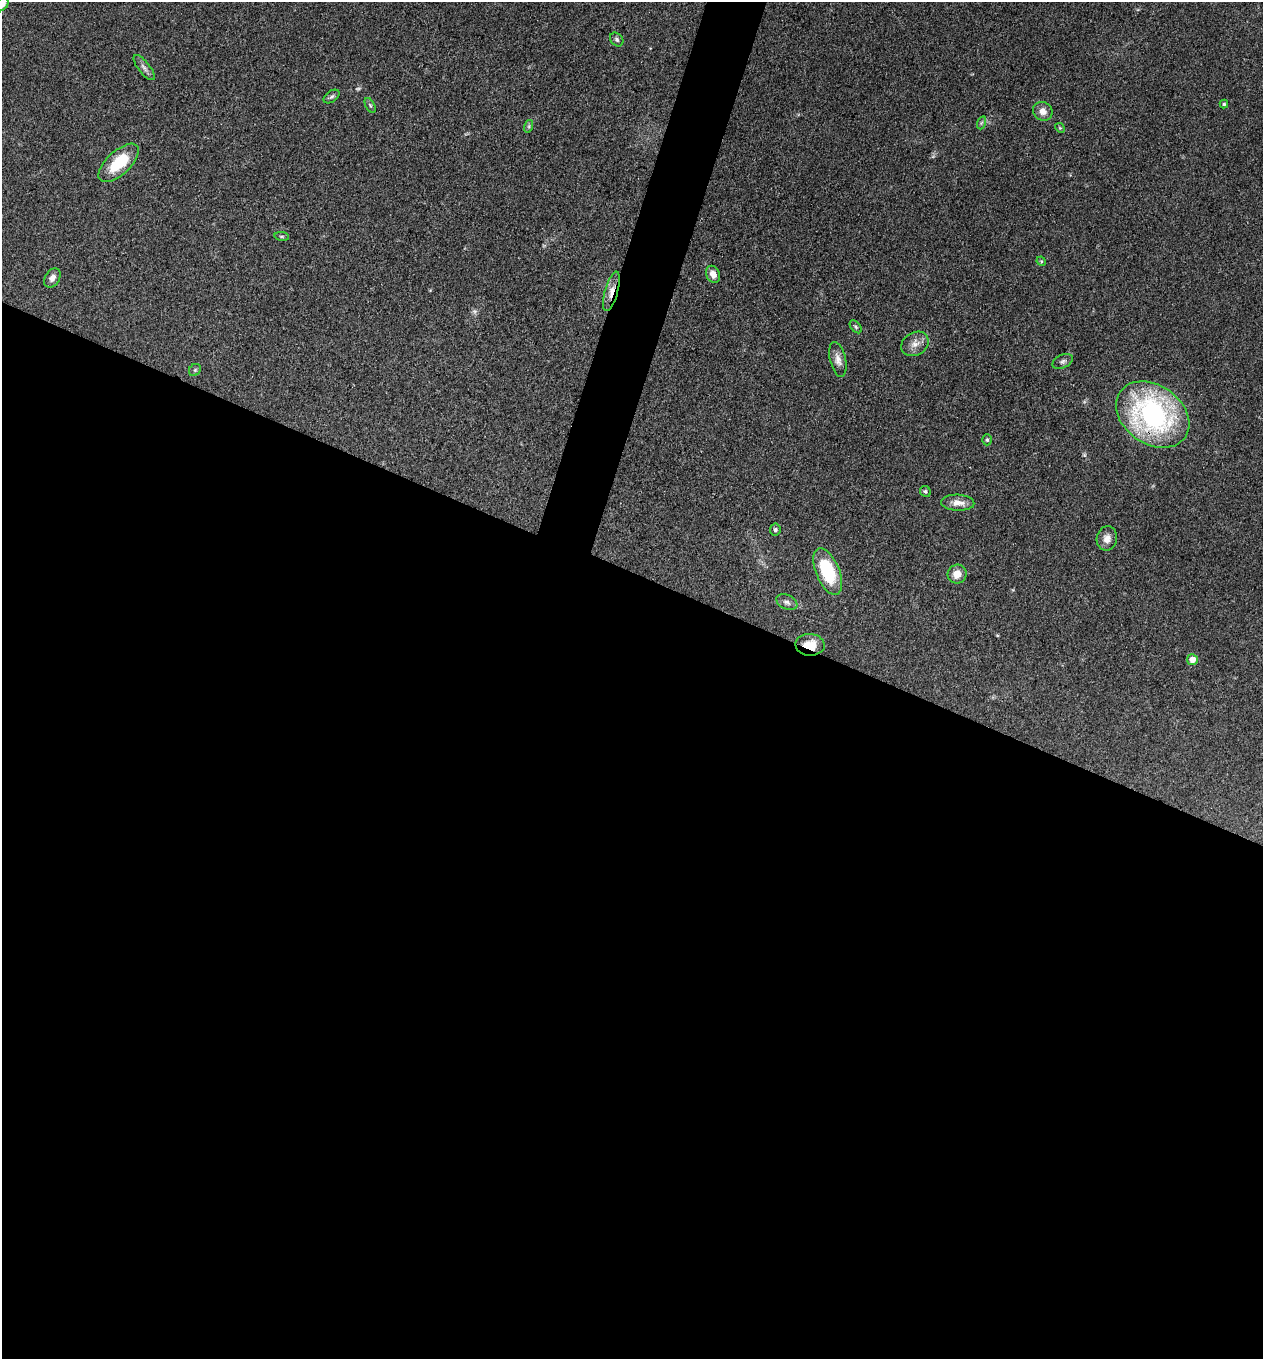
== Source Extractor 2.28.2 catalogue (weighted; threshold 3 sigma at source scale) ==
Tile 14 of 4 x 4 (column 2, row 4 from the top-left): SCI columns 1525-2785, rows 2-1358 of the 5442 x 5431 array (HDU 1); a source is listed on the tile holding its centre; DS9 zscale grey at full resolution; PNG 1265 x 1361 px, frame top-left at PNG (2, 2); each listed source drawn as its Kron ellipse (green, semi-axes under 4 px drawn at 4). Shown black and unused: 60% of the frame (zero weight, under 3 of 4 exposures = <1% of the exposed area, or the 3 px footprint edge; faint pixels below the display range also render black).
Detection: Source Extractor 2.28.2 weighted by HDU 2 'WHT'; one run over the whole footprint, this tile lists its part. Background 0.0948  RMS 0.0059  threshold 0.0267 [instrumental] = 3 sigma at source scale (4.5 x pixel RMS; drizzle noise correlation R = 1.50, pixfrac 1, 0.05/0.05 arcsec/px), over >= 5 px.
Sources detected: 33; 1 too faint to see at this stretch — neither listed nor drawn; the other 32 listed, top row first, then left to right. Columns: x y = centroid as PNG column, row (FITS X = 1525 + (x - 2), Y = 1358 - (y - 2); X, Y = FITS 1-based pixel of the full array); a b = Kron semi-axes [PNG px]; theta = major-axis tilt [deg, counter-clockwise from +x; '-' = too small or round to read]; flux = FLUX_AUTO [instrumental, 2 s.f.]
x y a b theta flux
2 4 8 5 47 3.1
617 39 7 6 - 1.4
144 68 15 6 -52 2.6
332 96 9 5 35 1.5
1224 104 4 4 - 0.79
370 105 8 4 -63 1.1
1043 111 10 9 - 4.4
981 123 6 4 71 0.93
529 126 6 4 72 0.91
1060 128 5 4 - 0.75
119 163 25 12 43 22
282 236 7 3 -8 0.8
1041 261 5 4 - 0.67
713 274 9 6 -67 4.7
52 278 10 7 59 3.1
611 291 20 6 74 5.8
856 327 7 4 -49 1
915 344 14 11 31 5.1
838 359 18 8 -77 4.4
1063 361 11 6 27 2
195 370 6 5 - 1.1
1153 415 40 29 -35 120
987 440 5 5 - 0.93
925 491 6 5 - 1
958 503 16 8 -3 5.5
775 530 6 5 - 1.2
1107 538 12 10 81 4.3
828 572 25 11 -68 35
957 574 9 9 - 6.1
787 602 11 7 -24 2.4
810 645 15 11 -4 9.8
1192 660 5 5 - 5.3
Overlapping masked pixels (flux is a lower limit): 3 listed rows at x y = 611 291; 1153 415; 810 645
Isophote crosses this tile's border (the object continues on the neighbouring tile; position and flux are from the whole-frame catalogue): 1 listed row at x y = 2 4